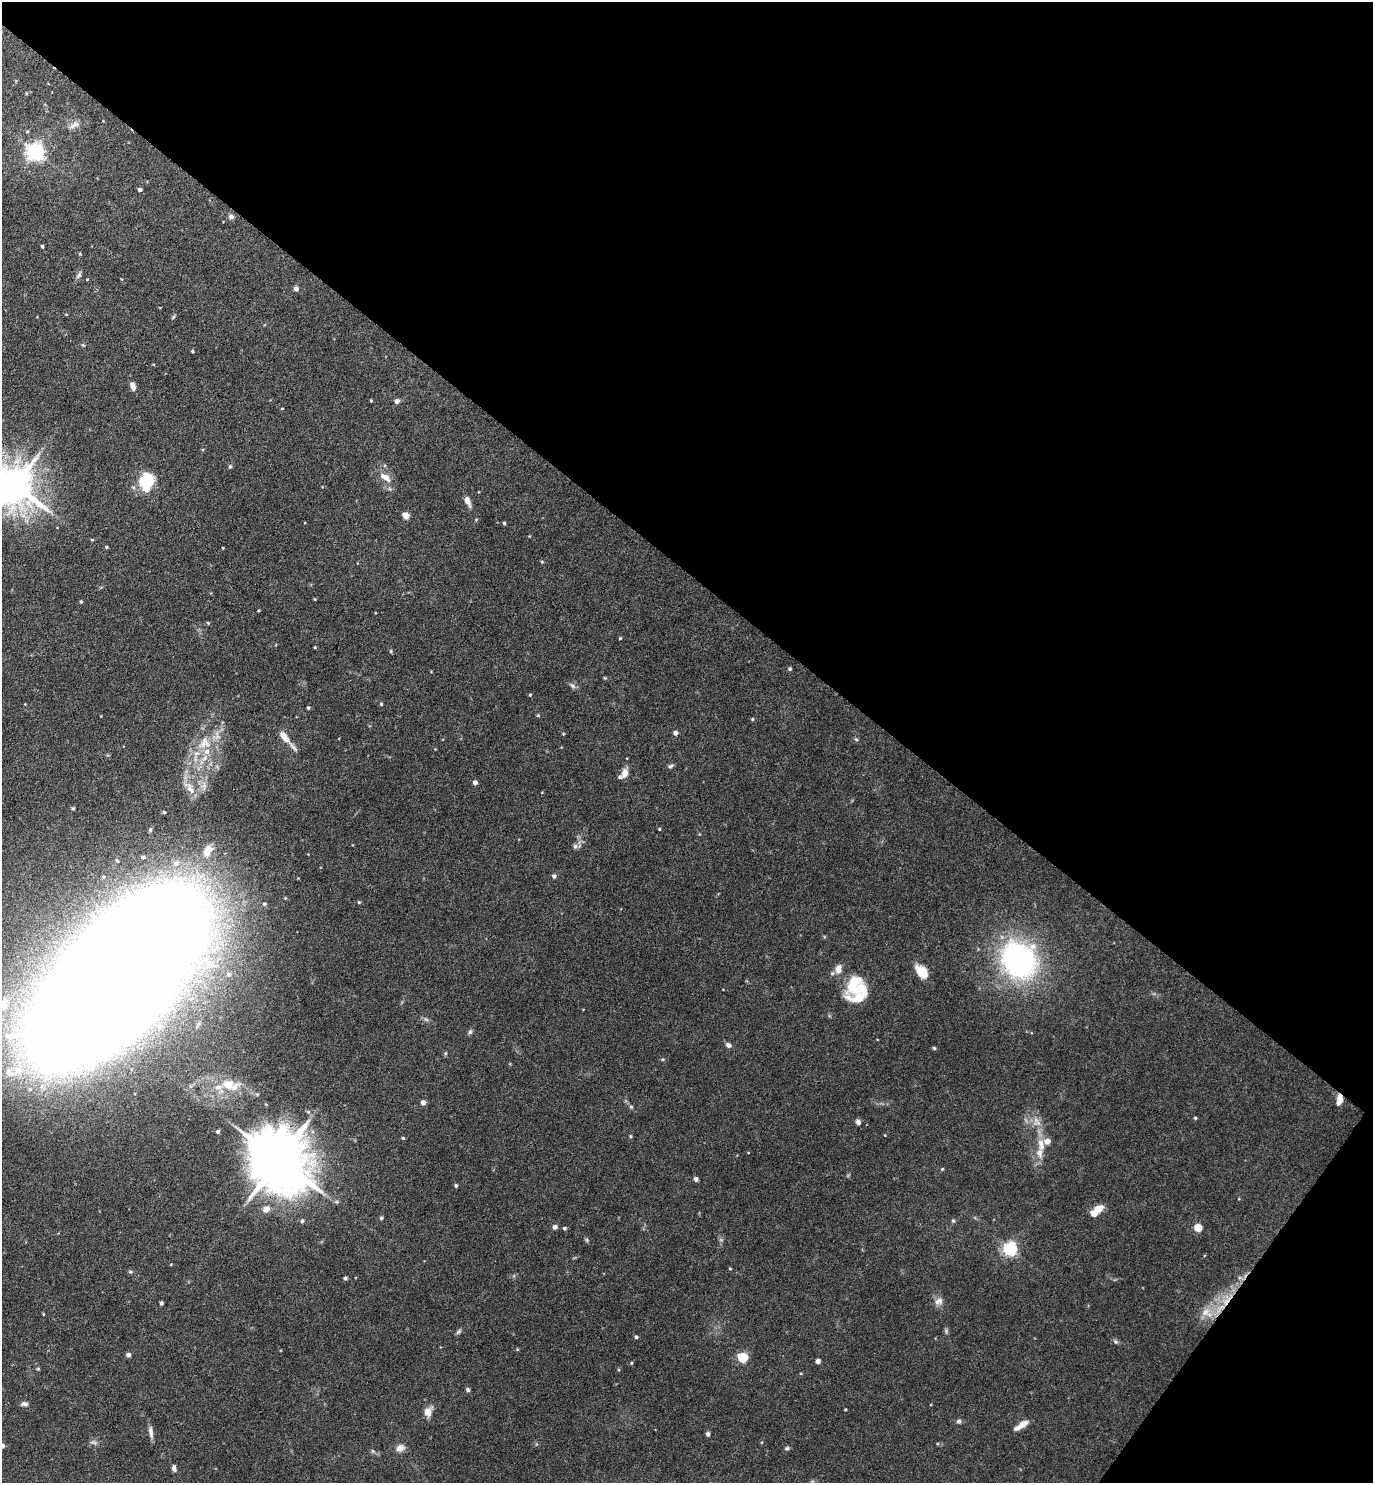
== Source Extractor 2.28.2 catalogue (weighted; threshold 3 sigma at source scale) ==
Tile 8 of 4 x 4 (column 4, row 2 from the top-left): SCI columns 4410-5780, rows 2965-4445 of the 5933 x 5928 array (HDU 1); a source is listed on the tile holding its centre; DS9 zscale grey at full resolution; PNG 1375 x 1485 px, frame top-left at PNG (2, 2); no overlay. Shown black and unused: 41% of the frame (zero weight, under 4 of 8 exposures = <1% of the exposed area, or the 3 px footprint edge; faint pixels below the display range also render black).
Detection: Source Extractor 2.28.2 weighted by HDU 2 'WHT'; one run over the whole footprint, this tile lists its part. Background 0.043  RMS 0.0022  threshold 0.00918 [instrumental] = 3 sigma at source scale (4.09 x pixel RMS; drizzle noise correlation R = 1.36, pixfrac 0.8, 0.05/0.05 arcsec/px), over >= 5 px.
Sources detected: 141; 1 too faint to see at this stretch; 1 inside a brighter object's white glare — not listed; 15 inside a brighter listed object's ellipse — not listed separately; the other 124 listed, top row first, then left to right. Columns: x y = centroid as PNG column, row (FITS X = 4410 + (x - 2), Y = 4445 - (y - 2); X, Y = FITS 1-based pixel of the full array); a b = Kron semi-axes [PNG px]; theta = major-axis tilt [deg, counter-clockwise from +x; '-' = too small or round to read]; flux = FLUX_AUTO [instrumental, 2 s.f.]
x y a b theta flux
74 125 15 7 33 1.2
36 152 7 6 - 96
140 189 4 3 - 0.63
231 216 7 6 - 0.63
42 246 3 3 - 0.31
80 254 4 3 - 0.2
79 275 10 6 61 0.66
296 289 5 5 - 0.91
173 317 6 4 70 0.29
192 351 3 3 - 0.28
132 386 10 6 -69 1.3
371 401 5 3 - 0.2
397 401 6 5 - 0.75
282 408 4 2 - 0.14
230 467 6 5 - 0.34
385 477 16 8 -33 2
148 480 17 11 -74 6.2
15 486 12 11 - 670
467 501 12 6 -67 1.4
406 515 5 4 - 3.8
504 523 4 3 - 0.32
92 540 4 3 - 0.22
106 547 4 3 - 0.3
223 548 3 2 - 0.14
542 562 5 3 - 0.2
81 602 4 4 - 0.23
208 623 5 4 - 0.24
620 638 4 4 - 0.2
790 669 4 4 - 0.37
605 678 5 4 - 0.22
572 686 9 5 -45 0.61
530 695 4 3 - 0.21
381 704 4 4 - 0.26
308 708 4 4 - 0.33
538 715 5 3 - 0.19
752 719 4 4 - 0.22
675 733 5 4 - 0.84
563 734 4 3 - 0.19
284 737 19 8 -50 2.6
856 739 6 5 - 0.32
204 743 20 17 41 5.7
670 766 8 5 24 0.45
625 773 10 7 75 1.9
475 782 4 4 - 0.91
191 790 25 7 -46 1.9
73 808 5 4 - 0.25
164 812 4 4 - 0.25
659 829 4 3 - 0.21
575 846 7 6 - 0.52
208 851 21 12 59 3.6
554 876 5 4 - 0.59
359 902 5 4 - 0.27
264 904 5 4 - 0.33
1019 960 49 43 -55 43
211 965 12 7 -17 1.4
838 969 11 8 79 1.7
923 970 18 10 -39 2.9
229 974 6 5 - 0.42
115 978 160 64 49 1100
860 995 30 21 39 6.7
5 1001 17 12 61 3.2
159 1027 7 6 - 0.74
470 1032 6 5 - 0.5
728 1045 7 5 -29 0.79
934 1048 4 4 - 0.25
445 1053 6 4 89 0.24
228 1085 16 14 -14 3.4
1339 1100 11 6 82 1.8
423 1102 5 5 - 1.1
631 1107 6 4 -1 0.26
1195 1118 4 3 - 0.29
858 1122 6 6 - 0.66
1037 1123 12 7 3 1.4
218 1131 4 4 - 0.4
630 1136 4 4 - 0.25
403 1138 4 4 - 0.26
1041 1144 20 9 -82 2.7
279 1160 18 15 -48 1600
942 1169 5 4 - 0.19
696 1179 5 4 - 0.71
456 1185 4 4 - 0.38
337 1202 7 5 -1 0.44
266 1209 8 7 - 1.5
1098 1209 11 8 25 2.4
381 1218 5 4 - 0.33
302 1221 6 5 - 0.47
953 1221 5 5 - 0.37
555 1227 5 5 - 0.69
564 1228 4 4 - 0.35
1198 1228 5 5 - 6.5
587 1240 6 4 -48 0.31
1010 1249 6 6 - 50
171 1264 4 3 - 0.16
730 1269 4 3 - 0.16
130 1272 6 4 0 0.29
345 1278 4 4 - 0.43
938 1301 12 9 19 1.2
161 1303 4 3 - 0.4
1220 1308 22 8 46 4
1205 1312 15 11 19 2.7
43 1314 4 3 - 0.17
946 1331 6 6 - 0.37
458 1332 9 4 42 0.44
636 1337 5 4 - 0.31
1115 1342 6 6 - 0.45
517 1349 5 3 - 0.19
128 1355 5 4 - 0.79
743 1357 5 5 - 14
818 1361 4 4 - 0.98
631 1363 4 4 - 0.22
38 1369 5 4 - 0.24
468 1390 5 4 - 0.55
24 1404 9 5 -1 0.64
845 1410 4 3 - 0.2
428 1412 9 7 76 2.2
959 1421 7 6 - 0.52
1023 1424 11 6 32 2
151 1432 17 5 -82 1.1
708 1434 5 4 - 0.53
2 1446 4 4 - 1.1
400 1448 13 9 18 1.3
787 1448 7 4 11 0.37
373 1451 5 5 - 0.33
174 1468 9 5 -76 0.7
Overlapping masked pixels (flux is a lower limit): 2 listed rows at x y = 1339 1100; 1220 1308
Isophote crosses this tile's border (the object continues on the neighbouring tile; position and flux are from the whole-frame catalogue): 3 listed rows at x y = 15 486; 115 978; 2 1446